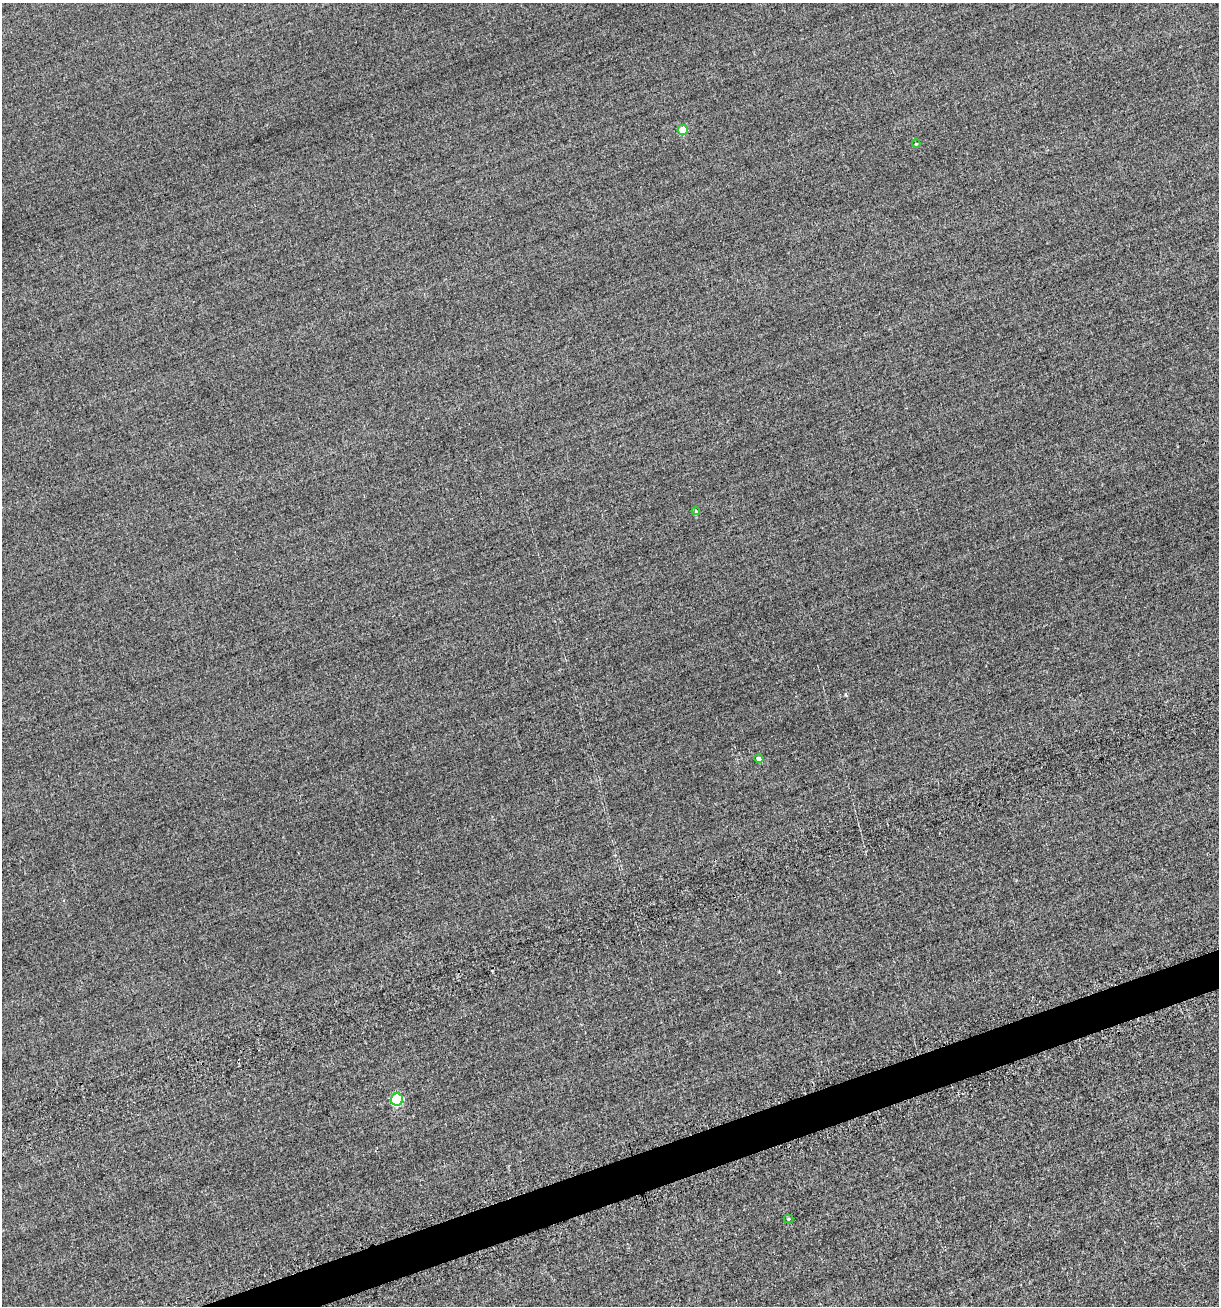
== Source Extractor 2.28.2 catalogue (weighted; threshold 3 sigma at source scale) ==
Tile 7 of 4 x 4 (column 3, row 2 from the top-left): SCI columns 2647-3863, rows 2694-3997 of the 5577 x 5599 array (HDU 1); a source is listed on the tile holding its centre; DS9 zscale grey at full resolution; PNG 1221 x 1308 px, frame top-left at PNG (2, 3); each listed source drawn as its Kron ellipse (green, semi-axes under 4 px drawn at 4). Shown black and unused: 2% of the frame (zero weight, under 2 of 3 exposures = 12% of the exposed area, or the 3 px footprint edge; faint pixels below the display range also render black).
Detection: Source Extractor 2.28.2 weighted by HDU 2 'WHT'; one run over the whole footprint, this tile lists its part. Background -0.476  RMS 3.4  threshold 15.3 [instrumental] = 3 sigma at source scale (4.5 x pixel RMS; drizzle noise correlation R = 1.50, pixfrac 1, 0.05/0.05 arcsec/px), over >= 5 px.
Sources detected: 6; all 6 listed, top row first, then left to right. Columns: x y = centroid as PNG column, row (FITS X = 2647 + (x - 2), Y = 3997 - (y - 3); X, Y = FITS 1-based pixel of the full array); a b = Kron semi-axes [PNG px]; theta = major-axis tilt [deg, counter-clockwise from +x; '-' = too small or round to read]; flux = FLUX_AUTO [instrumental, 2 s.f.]
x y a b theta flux
683 130 5 5 - 5400
916 144 4 4 - 310
696 511 4 4 - 490
759 759 4 4 - 2100
397 1100 6 6 - 30000
788 1219 5 4 - 430